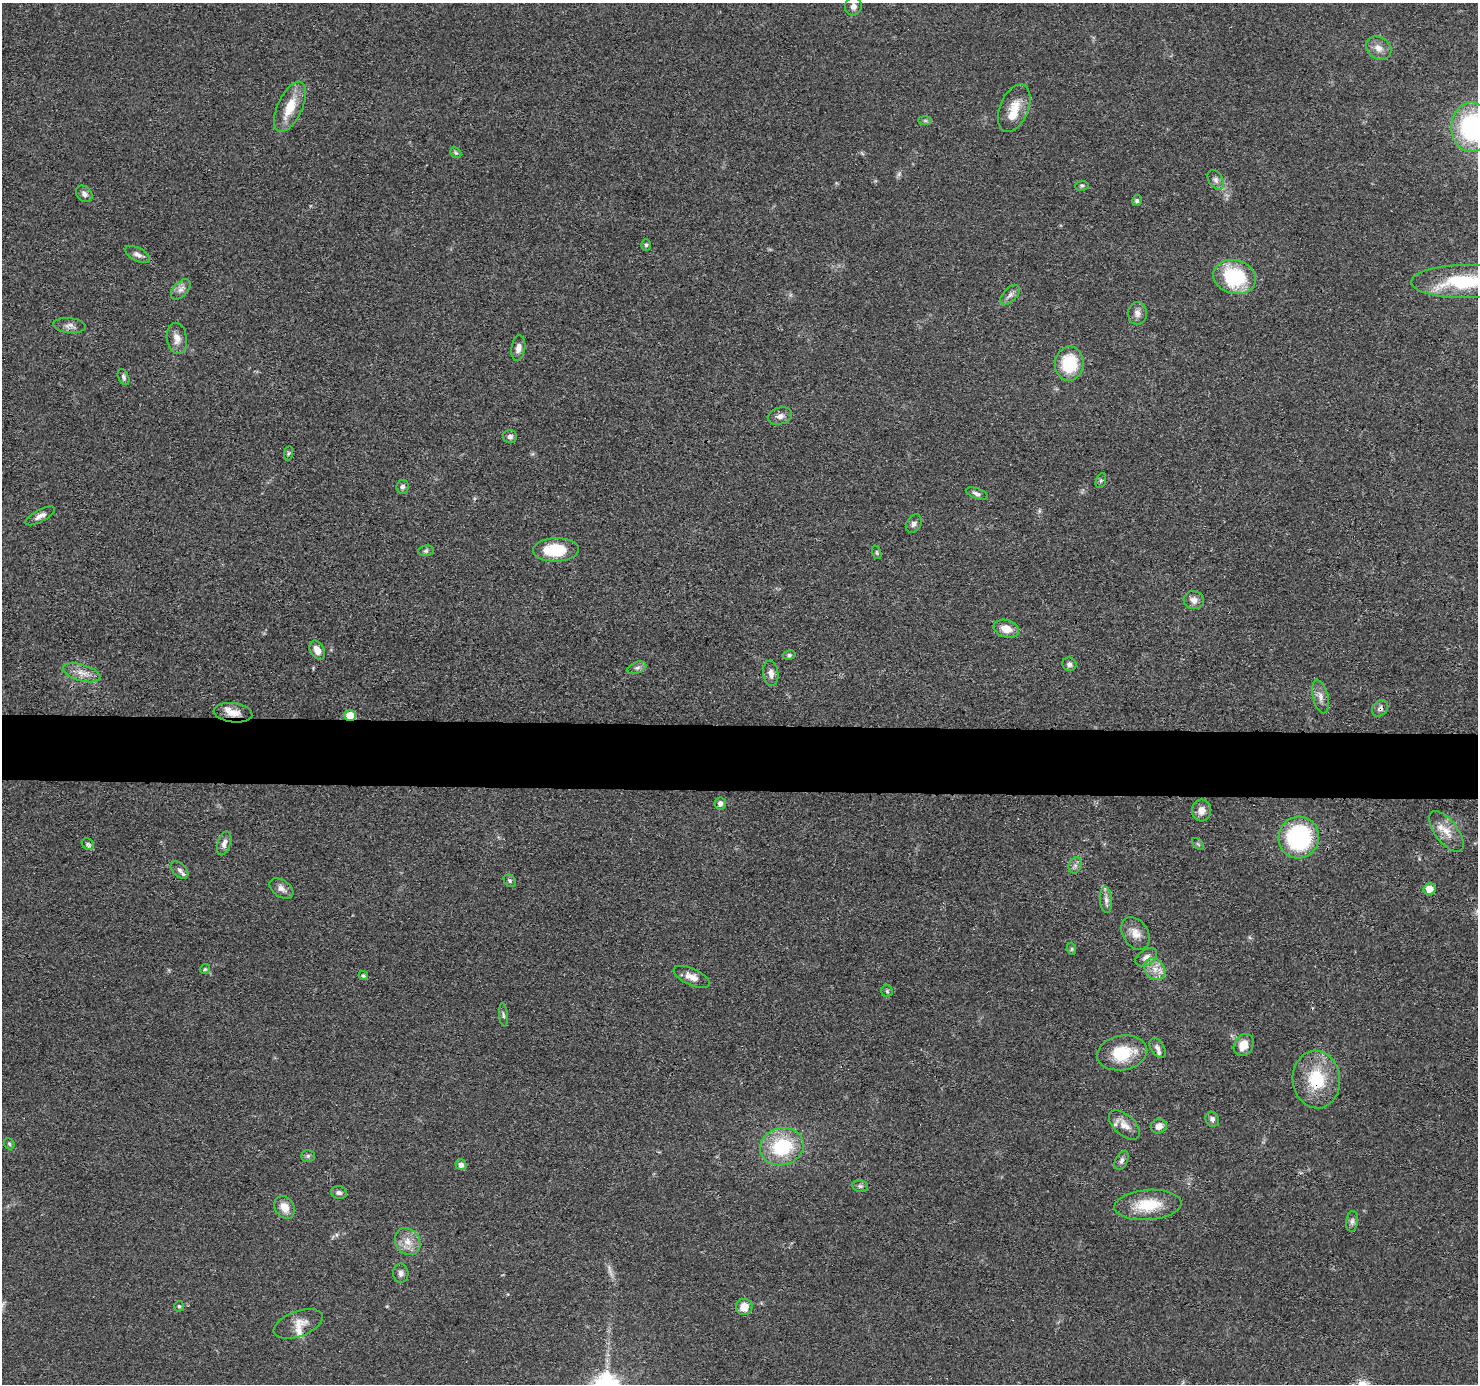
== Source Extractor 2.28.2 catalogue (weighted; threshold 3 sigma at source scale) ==
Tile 5 of 3 x 3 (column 2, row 2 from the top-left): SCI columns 1480-2955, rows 1585-2966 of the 4434 x 4459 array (HDU 1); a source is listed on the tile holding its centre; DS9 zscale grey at full resolution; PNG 1480 x 1386 px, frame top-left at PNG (2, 3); each listed source drawn as its Kron ellipse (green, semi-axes under 4 px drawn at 4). Shown black and unused: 5% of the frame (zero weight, under 3 of 4 exposures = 1% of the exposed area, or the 3 px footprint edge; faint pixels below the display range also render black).
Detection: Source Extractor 2.28.2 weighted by HDU 2 'WHT'; one run over the whole footprint, this tile lists its part. Background 0.0473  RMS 0.005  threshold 0.0225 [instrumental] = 3 sigma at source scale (4.5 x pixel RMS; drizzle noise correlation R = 1.50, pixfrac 1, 0.05/0.05 arcsec/px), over >= 5 px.
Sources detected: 96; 1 too faint to see at this stretch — neither listed nor drawn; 5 inside a brighter listed object's ellipse — not listed separately; the other 90 listed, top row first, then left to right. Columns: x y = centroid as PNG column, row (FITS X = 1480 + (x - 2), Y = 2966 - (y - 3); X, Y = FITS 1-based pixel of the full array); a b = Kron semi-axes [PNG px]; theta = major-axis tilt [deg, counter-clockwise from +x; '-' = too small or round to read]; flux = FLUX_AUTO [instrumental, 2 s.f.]
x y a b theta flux
853 6 9 8 - 2.6
1379 48 13 10 -35 4.2
290 107 27 12 65 12
1014 108 25 14 68 9.8
925 121 7 4 -1 0.88
1472 127 25 20 88 60
456 153 6 4 -43 0.82
1216 180 11 7 -59 2.1
1082 186 7 5 3 0.91
84 194 9 7 -45 2.1
1137 201 5 5 - 1
646 245 6 5 - 0.8
137 254 14 6 -28 2.3
1235 277 22 17 -14 36
1464 281 53 16 1 40
181 289 12 7 48 2.4
1010 295 12 6 45 2.2
1137 313 11 9 89 2.8
69 326 16 7 -5 2.8
177 338 15 10 -80 4.2
518 348 13 7 83 2.8
1069 363 17 14 81 22
124 377 8 5 -66 1.2
780 416 12 8 15 2.6
510 437 7 6 - 1.8
288 453 7 3 81 0.66
1101 481 8 5 70 0.87
403 487 7 6 - 1.4
977 493 11 5 -19 1.6
40 516 16 6 28 2.9
914 524 10 7 57 1.8
556 550 23 12 2 21
426 551 8 5 7 1.2
877 552 7 4 -71 0.72
1194 600 10 9 - 3
1006 629 13 8 -16 6.1
317 650 10 7 -60 4.3
789 655 6 4 8 0.93
1069 664 7 6 - 1.7
637 668 10 5 20 1.7
82 673 19 8 -16 5
771 673 13 7 -83 2.7
1320 696 17 7 -77 3.2
1380 708 9 7 45 1.9
233 713 19 9 -8 6.5
350 715 6 5 - 12
720 804 6 5 - 2.3
1201 810 11 9 86 4
1446 832 24 11 -53 7.3
1299 838 21 20 - 59
224 843 12 6 72 2.7
88 844 7 5 -43 1.1
1198 844 7 4 -45 0.76
1075 865 8 6 69 1.6
179 870 10 6 -43 1.8
510 881 7 5 -47 1
281 889 13 8 -34 3
1430 889 6 5 - 7.5
1106 900 13 6 -86 2.4
1135 933 17 12 -57 5.3
1072 949 6 4 -72 0.65
1146 957 12 7 33 2.9
205 969 5 5 - 0.75
1155 969 12 9 -49 5
363 976 5 4 - 0.91
692 977 19 8 -25 4.4
887 991 6 5 - 0.87
503 1015 12 3 -84 0.98
1244 1045 12 9 56 6
1157 1048 10 6 -57 2.1
1122 1053 25 17 10 20
1316 1080 29 23 -83 24
1212 1119 8 6 -62 1.7
1124 1125 19 10 -43 5.1
1159 1126 8 7 - 3.7
9 1144 6 5 - 0.75
782 1147 22 18 15 31
308 1156 7 6 - 1.1
1122 1160 10 6 64 1.7
461 1165 5 5 - 2.4
860 1186 8 6 -12 1.3
339 1193 8 6 -12 1.6
1148 1205 33 15 5 16
285 1207 12 9 -57 5.9
1352 1221 10 6 84 1.6
408 1241 14 12 -56 5.8
401 1273 9 7 -86 2
179 1306 5 4 - 0.8
744 1307 8 8 - 6.9
298 1324 26 12 20 6.6
Overlapping masked pixels (flux is a lower limit): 5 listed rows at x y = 1464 281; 1380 708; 233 713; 350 715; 1316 1080
Isophote crosses this tile's border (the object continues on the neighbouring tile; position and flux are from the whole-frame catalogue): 2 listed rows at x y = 1472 127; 1464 281